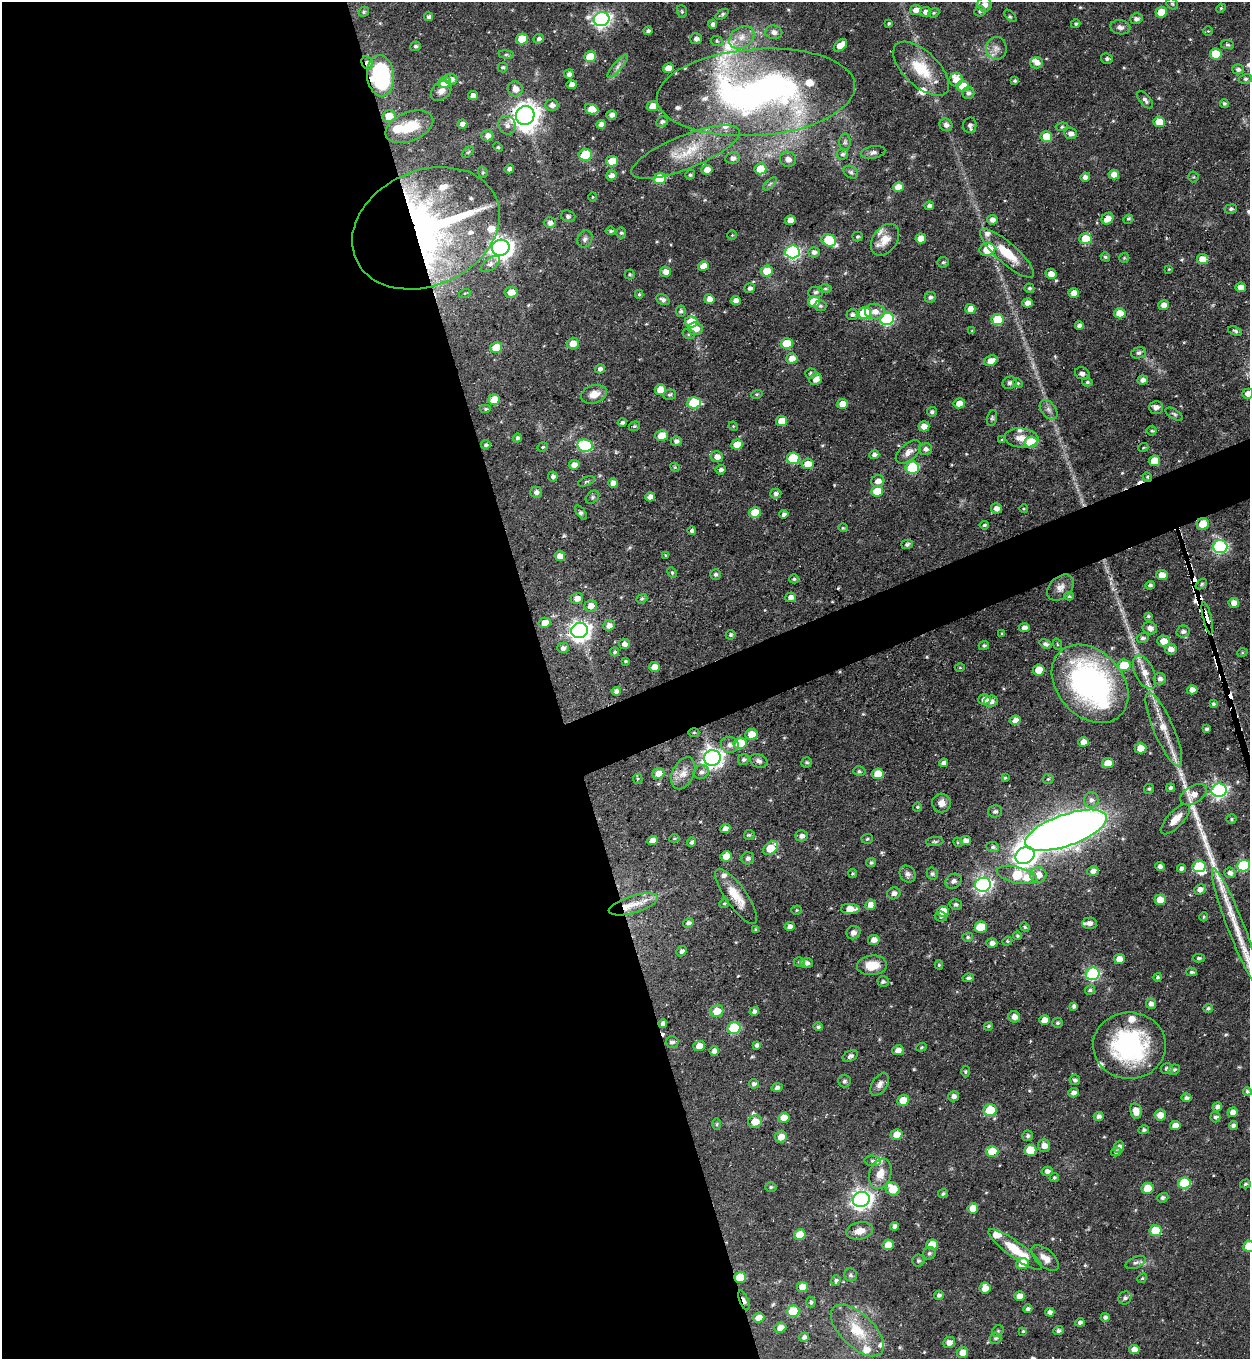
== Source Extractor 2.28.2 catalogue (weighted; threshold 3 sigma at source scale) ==
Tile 9 of 4 x 4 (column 1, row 3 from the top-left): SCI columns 276-1523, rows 1359-2715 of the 5415 x 5430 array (HDU 1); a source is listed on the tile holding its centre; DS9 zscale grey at full resolution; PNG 1252 x 1361 px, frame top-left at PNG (2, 2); each listed source drawn as its Kron ellipse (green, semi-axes under 4 px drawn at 4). Shown black and unused: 47% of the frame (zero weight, under 3 of 5 exposures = <1% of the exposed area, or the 3 px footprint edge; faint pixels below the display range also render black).
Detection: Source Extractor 2.28.2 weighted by HDU 2 'WHT'; one run over the whole footprint, this tile lists its part. Background 0.0433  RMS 0.004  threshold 0.0181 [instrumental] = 3 sigma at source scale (4.5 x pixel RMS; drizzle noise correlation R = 1.50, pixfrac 1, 0.05/0.05 arcsec/px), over >= 5 px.
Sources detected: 551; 4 inside a brighter object's white glare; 5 cosmic-ray / hot-pixel residue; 1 long thin detection or spike segment (spike, bleed or trail) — neither listed nor drawn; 27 inside a brighter listed object's ellipse — not listed separately; of the other 514, all 500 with FLUX_AUTO >= 0.411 (the completeness limit of this list) listed and drawn (14 fainter detections not listed), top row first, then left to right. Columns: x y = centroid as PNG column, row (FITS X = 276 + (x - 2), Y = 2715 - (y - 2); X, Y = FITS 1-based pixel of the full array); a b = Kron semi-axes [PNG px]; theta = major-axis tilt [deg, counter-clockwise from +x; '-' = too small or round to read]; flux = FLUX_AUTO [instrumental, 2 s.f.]
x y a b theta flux
1172 4 6 5 - 0.65
985 5 7 7 - 2.6
1221 8 5 4 - 0.49
916 10 6 5 - 2.8
682 11 6 5 - 0.56
980 11 5 5 - 0.84
364 12 5 4 - 0.65
926 12 5 4 - 1.9
1161 12 6 5 - 8.1
934 13 6 4 21 0.63
722 14 7 3 34 0.72
1010 16 7 3 -45 0.53
429 17 4 4 - 1
602 19 8 7 - 140
1136 19 6 5 - 1.5
889 23 3 3 - 0.57
713 24 4 4 - 1.3
1076 24 5 4 - 0.61
1120 27 10 7 -9 1.7
648 31 4 4 - 1.1
1208 31 5 5 - 0.46
774 32 8 6 -8 2.1
742 37 13 10 34 4.4
522 39 6 5 - 11
539 39 5 4 - 1
696 39 6 5 - 1.5
717 41 6 5 - 0.67
1227 44 7 4 -4 0.72
840 45 8 5 41 4.5
416 46 5 5 - 1
996 48 11 10 - 2.9
1216 54 6 5 - 13
506 55 7 4 -8 0.68
590 57 6 5 - 10
1107 59 6 5 - 0.88
367 63 7 5 -61 1.8
1037 63 6 5 - 2.1
618 66 15 4 50 1.7
503 67 5 5 - 0.83
668 68 5 5 - 5.3
921 69 35 17 -43 14
1238 69 5 5 - 1.3
569 74 5 4 - 1.5
381 76 21 13 -84 51
451 79 6 5 - 1.9
1245 79 6 5 - 0.73
956 80 7 6 - 4.5
1015 81 3 3 - 0.57
444 83 6 5 - 9.5
572 85 5 4 - 2.8
963 86 6 5 - 9.8
515 89 8 7 - 3.4
441 91 12 8 42 2.8
756 92 99 43 4 170
968 93 6 6 - 1.3
473 96 5 4 - 2.8
1145 100 11 5 -50 1.4
1224 103 4 4 - 0.72
552 105 6 5 - 1.9
653 106 5 5 - 5.3
592 109 7 5 -23 5.4
525 115 9 9 - 450
612 115 5 4 - 1.5
389 116 6 6 - 5.7
662 122 6 5 - 1.2
1159 122 6 5 - 6.8
462 124 5 4 - 2
601 124 5 4 - 2.5
507 125 9 8 - 2.1
946 125 6 6 - 1.5
970 125 8 6 78 1.5
409 127 25 14 22 11
1062 127 6 4 9 0.65
1071 133 6 5 - 2.1
487 136 6 5 - 2.4
1046 136 6 5 - 8.2
845 142 8 6 89 1.1
498 147 5 4 - 0.53
468 152 7 4 44 0.64
686 152 58 16 22 18
873 152 12 6 9 1.4
842 154 6 5 - 1
585 155 6 6 - 21
733 158 7 6 - 1.8
788 159 8 7 - 2.3
612 161 6 5 - 6.8
509 169 5 4 - 1.2
760 169 6 5 - 9.6
707 170 6 5 - 3.8
483 172 6 4 -70 0.54
851 172 8 5 -32 1.1
611 175 5 5 - 2.1
690 175 5 4 - 0.82
1114 175 5 5 - 3.5
1085 177 5 4 - 2.4
1193 177 5 5 - 0.52
660 179 6 5 - 20
770 184 8 3 45 0.66
898 187 5 5 - 5
593 197 4 4 - 0.44
929 206 5 4 - 1.3
1231 209 6 4 11 0.87
568 216 7 5 -20 1
1108 219 6 5 - 3.8
1128 219 5 4 - 0.54
790 220 5 5 - 2.9
992 220 5 5 - 2.2
550 223 6 5 - 1.8
426 228 77 57 24 160
611 231 5 4 - 0.83
621 233 5 4 - 0.67
732 235 4 4 - 0.42
857 237 5 5 - 0.62
921 238 5 5 - 5
585 239 9 7 60 1.4
1085 239 6 5 - 9.5
829 240 7 6 - 21
885 240 17 12 53 5.2
501 248 9 8 - 290
987 250 8 6 12 10
792 252 7 6 - 79
814 252 6 5 - 1.5
1007 253 35 10 -41 11
1105 257 5 4 - 0.78
1124 258 5 5 - 0.51
1202 259 5 5 - 5.7
943 262 5 5 - 0.75
490 264 11 5 37 1.8
703 266 5 5 - 4.5
1169 269 4 4 - 0.43
767 271 6 5 - 7.8
666 272 6 5 - 2.7
630 274 5 5 - 0.6
1051 274 5 5 - 3.6
1241 287 5 4 - 4.2
750 288 5 5 - 1.1
825 288 6 4 0 0.72
1029 288 5 5 - 0.74
511 292 6 5 - 4.5
815 292 7 5 1 1
465 293 6 3 18 0.45
1074 293 5 5 - 3.8
639 294 4 4 - 0.57
930 297 6 5 - 1.3
709 299 5 5 - 3.2
663 300 7 5 -30 1.2
736 300 5 4 - 2.3
814 302 6 5 - 9
1028 303 5 4 - 2.7
1164 305 5 5 - 3.5
820 306 6 5 - 0.86
970 309 5 5 - 3.4
681 311 6 5 - 0.78
875 311 10 8 -6 3.3
864 313 6 5 - 28
1120 313 6 5 - 7.4
852 314 5 5 - 1.2
887 319 7 6 - 50
997 320 6 5 - 17
691 322 6 5 - 9.6
1079 326 4 4 - 1.6
695 329 7 6 - 3.3
972 331 4 4 - 0.42
1235 331 7 3 -20 0.72
689 334 6 5 - 0.68
573 343 6 5 - 3.7
787 344 6 5 - 13
496 347 6 5 - 11
1139 353 7 5 19 1.1
792 358 5 5 - 3.7
991 361 7 5 24 3.8
600 369 5 4 - 1.5
1082 373 7 6 - 1.2
811 374 5 5 - 1.1
816 379 6 5 - 3
1142 380 5 4 - 1.6
1087 382 5 4 - 0.73
1010 383 7 6 - 1.2
1018 383 5 4 - 0.51
660 390 5 5 - 5.9
594 394 13 9 18 4
757 394 6 3 17 0.51
1248 394 5 5 - 2.2
670 395 6 5 - 0.8
494 399 6 5 - 5.7
694 403 7 5 2 22
959 403 6 5 - 3.4
843 404 5 5 - 5
1156 407 7 6 - 1.7
486 409 6 4 0 0.77
1049 410 11 7 -52 1.8
932 412 5 5 - 1
1174 414 10 4 -33 0.82
992 418 8 5 75 0.76
781 421 5 5 - 4.8
622 422 4 3 - 1.1
634 426 6 4 21 0.63
733 426 5 4 - 0.44
924 426 5 5 - 3.7
1152 431 5 5 - 0.7
661 435 6 5 - 5.2
517 438 4 4 - 0.93
1021 438 17 9 -6 4.3
1002 440 3 3 - 0.49
676 441 5 5 - 1.2
1031 442 6 5 - 19
737 444 6 5 - 7.7
486 445 5 4 - 0.9
585 445 8 6 -10 36
543 447 5 4 - 0.49
1143 448 5 3 - 0.45
926 449 6 6 - 1.7
908 452 15 8 41 3.2
874 455 5 4 - 1.6
717 457 6 5 - 2.8
793 458 6 5 - 23
1154 461 5 5 - 7.4
808 464 6 5 - 4.6
574 465 5 5 - 2.8
675 467 4 4 - 0.46
912 467 7 6 - 28
721 470 5 5 - 1.3
553 476 5 5 - 1.1
1147 477 5 4 - 0.51
586 481 9 3 21 0.56
878 481 6 6 - 3.1
613 483 5 5 - 3
877 491 6 5 - 9
536 492 6 5 - 1.3
776 494 5 5 - 1.1
592 497 7 5 42 0.85
650 497 5 4 - 2.4
996 508 5 5 - 2.1
1024 508 4 3 - 0.41
581 512 8 4 -53 0.86
755 512 6 5 - 9.2
784 514 4 4 - 1.4
1203 524 6 6 - 7.2
984 525 4 3 - 0.71
843 528 4 4 - 0.45
692 530 4 4 - 0.94
907 544 6 4 16 0.83
1220 547 7 6 - 75
666 555 4 4 - 0.45
560 556 5 5 - 3
672 573 6 4 -64 0.65
715 574 5 5 - 1.1
1162 575 6 5 - 4.4
794 579 5 4 - 0.76
1201 584 6 4 39 0.66
1150 585 4 4 - 1.1
1061 588 15 11 43 3.2
1069 596 5 3 - 0.63
791 597 5 4 - 2.2
577 598 6 5 - 2.6
642 599 6 4 21 0.62
1234 603 5 5 - 3.1
591 606 6 6 - 3.2
1148 616 4 4 - 0.49
1207 618 16 3 -76 170
545 623 6 5 - 4.7
609 625 6 5 - 2.3
1024 628 5 4 - 2.2
1150 628 7 6 - 1.9
579 630 8 7 - 240
1183 632 6 6 - 1.5
1002 633 4 3 - 0.44
730 635 5 4 - 0.89
1143 638 6 5 - 0.97
1164 641 6 5 - 4.1
624 644 5 5 - 1.7
1046 644 6 4 -20 1
1057 644 6 3 -72 0.45
984 645 5 4 - 0.8
563 648 6 5 - 1.4
1171 649 6 5 - 2.6
615 652 4 4 - 0.75
1242 653 5 3 - 0.45
625 661 3 3 - 0.52
1124 665 6 6 - 11
654 667 5 5 - 3.4
960 668 5 3 - 0.42
1039 670 6 5 - 7.2
1145 672 18 9 -64 5.2
1160 679 6 6 - 1.6
1090 684 44 32 -47 100
1192 690 5 4 - 2.5
616 691 5 4 - 1.7
985 699 6 5 - 3.1
991 701 7 5 10 2
1213 704 3 3 - 0.79
1015 720 5 4 - 3
1164 729 40 10 -67 9.2
1206 729 4 3 - 0.84
694 732 5 3 - 0.48
751 734 6 5 - 4.5
1084 742 5 4 - 2.3
740 743 6 5 - 13
730 745 9 8 - 2.2
1141 748 6 5 - 4.9
712 758 8 7 - 230
743 760 6 5 - 0.94
759 761 9 6 -21 1.5
807 762 5 5 - 0.78
944 763 5 4 - 1.7
1108 763 6 5 - 6.2
859 771 6 5 - 0.74
701 772 8 6 24 1.5
658 773 6 5 - 3.3
683 773 17 10 65 4.2
878 774 6 5 - 7
1005 778 3 3 - 0.52
638 779 5 4 - 0.54
1048 779 5 5 - 0.64
1171 788 4 4 - 1.1
1149 789 5 5 - 0.69
1219 790 7 7 - 100
1193 795 15 8 32 4.5
1091 800 8 7 - 1.8
941 803 9 9 - 2.8
917 807 5 4 - 0.56
995 811 7 6 - 1.1
1175 819 19 8 46 4.7
1231 819 5 4 - 0.57
725 829 5 4 - 2.2
1066 830 43 15 19 550
749 835 5 5 - 0.73
801 836 6 5 - 1.4
674 838 5 3 - 0.43
867 839 6 5 - 0.66
965 840 5 4 - 1.9
653 841 5 4 - 2.7
691 842 5 4 - 0.91
935 842 8 4 4 0.76
958 842 5 4 - 0.53
993 847 6 5 - 1
771 848 8 5 39 10
1025 855 10 8 32 260
726 856 5 5 - 5.3
748 858 6 6 - 1.4
871 863 5 4 - 0.77
1160 866 4 4 - 1.6
1199 866 7 5 10 19
1244 866 6 6 - 37
1182 868 4 4 - 1.5
1093 871 6 5 - 2
1230 873 5 5 - 1.6
853 874 4 4 - 0.5
908 874 9 7 -55 1.7
932 874 6 5 - 1
1017 875 20 8 -13 21
1038 875 8 7 - 4.1
953 881 8 7 - 1.5
983 885 8 7 - 130
1200 889 6 5 - 2.2
894 893 6 6 - 1.5
736 896 33 10 -55 8.2
1160 900 5 5 - 5.1
724 903 5 4 - 0.67
633 904 25 8 17 6.7
956 904 6 5 - 0.91
870 905 5 5 - 3.4
850 909 9 5 -1 5.7
796 910 5 4 - 0.5
943 911 6 5 - 7.4
941 917 6 5 - 0.82
1204 917 4 4 - 0.48
688 923 5 4 - 1.2
1089 923 7 5 2 2.3
790 927 5 4 - 2.1
981 927 6 5 - 8.6
1025 927 5 4 - 0.58
1236 927 62 8 -69 13
756 929 4 3 - 0.63
853 933 7 6 - 1.7
1018 936 4 4 - 0.7
968 937 5 4 - 0.71
874 940 5 5 - 2.9
1007 941 5 4 - 0.53
992 943 5 4 - 1.6
682 951 6 4 44 1.3
1199 958 6 4 0 0.62
1119 959 5 5 - 3.4
799 962 5 4 - 0.68
807 963 6 5 - 1.4
872 965 15 9 3 7.3
939 965 4 4 - 0.57
1192 972 5 4 - 0.82
1093 974 7 6 - 50
1158 977 4 4 - 0.75
968 978 6 4 9 0.82
883 981 6 5 - 0.91
1090 990 5 4 - 0.8
1151 1004 5 5 - 1.7
1074 1006 4 4 - 1.2
1208 1008 4 4 - 0.77
717 1011 7 6 - 5.7
754 1011 5 4 - 1.2
1014 1017 6 5 - 2.4
1044 1020 5 5 - 3.2
1057 1023 5 5 - 0.83
663 1024 4 4 - 1.6
988 1026 4 3 - 0.67
818 1027 5 4 - 0.8
734 1028 6 6 - 25
672 1042 6 6 - 1.2
757 1045 4 4 - 1.2
699 1046 6 5 - 4
1129 1046 36 33 0 51
921 1047 5 4 - 0.48
898 1050 6 5 - 2.5
714 1051 4 4 - 2.4
850 1056 8 5 27 1.3
1167 1069 6 5 - 1.2
1174 1070 6 5 - 0.78
966 1071 6 4 88 0.64
1075 1080 5 5 - 1.1
844 1081 6 6 - 1.1
754 1084 4 4 - 1.2
880 1084 12 7 56 2.1
777 1088 5 4 - 1.1
1247 1091 4 4 - 0.81
1073 1093 5 4 - 1.7
954 1096 5 5 - 1.6
1186 1098 5 4 - 1.1
903 1100 6 5 - 6.9
1217 1107 5 4 - 1.4
990 1110 6 6 - 14
1136 1111 8 5 -79 3.9
1233 1112 5 4 - 2.9
1160 1115 6 5 - 4
1099 1116 5 4 - 1.4
1215 1117 5 5 - 0.92
784 1118 6 5 - 6.2
755 1122 7 6 - 5.6
717 1124 6 4 89 0.65
1233 1125 4 4 - 1.3
1175 1126 5 4 - 3.6
1144 1130 5 4 - 0.78
896 1134 6 5 - 4.2
1028 1136 5 5 - 0.94
781 1137 6 5 - 4
1044 1146 6 6 - 3
1119 1147 6 5 - 1.7
1030 1150 6 5 - 13
992 1151 6 5 - 10
1116 1152 5 4 - 0.82
873 1161 8 5 -9 0.93
1047 1171 5 4 - 1.6
880 1174 15 11 72 5.1
1054 1178 5 4 - 0.74
1184 1183 6 5 - 22
1245 1184 5 4 - 0.6
771 1187 5 4 - 0.64
1148 1188 6 5 - 8.5
893 1189 7 6 - 7.6
943 1194 5 4 - 0.83
1163 1198 6 4 19 0.93
861 1200 8 7 - 230
973 1208 5 5 - 5.2
894 1226 4 4 - 1.4
860 1231 13 8 10 3.9
1155 1231 6 5 - 12
800 1235 6 5 - 8.3
888 1245 6 5 - 6.3
932 1245 6 5 - 8.9
1249 1246 6 5 - 12
1015 1250 32 8 -36 12
929 1253 6 6 - 1
1045 1258 17 8 -40 3.7
918 1261 6 6 - 0.9
1136 1263 10 5 23 1.2
1022 1264 6 5 - 7.7
850 1275 6 6 - 0.98
740 1277 6 5 - 10
1142 1278 5 4 - 0.53
836 1281 5 4 - 1
802 1287 5 5 - 4.7
985 1288 5 5 - 4.7
939 1295 5 4 - 1
1020 1296 5 5 - 3.7
1125 1298 7 6 - 1.3
744 1300 10 4 -69 2
811 1302 5 5 - 0.81
1028 1309 4 3 - 1.2
793 1311 6 5 - 19
1050 1312 4 4 - 1.8
1105 1317 4 4 - 1
759 1318 6 5 - 3.7
1080 1322 4 4 - 1.2
780 1328 6 5 - 3.4
857 1331 33 16 -44 14
998 1331 6 5 - 0.64
1023 1331 4 4 - 0.54
1058 1331 5 4 - 1.1
804 1337 5 4 - 1.4
995 1338 6 5 - 0.97
949 1343 6 5 - 2.6
1134 1350 5 4 - 3.3
962 1352 6 5 - 4.2
Overlapping masked pixels (flux is a lower limit): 10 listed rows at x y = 367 63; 381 76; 525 115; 426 228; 1147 477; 1203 524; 1207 618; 694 732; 740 1277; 744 1300
Isophote crosses this tile's border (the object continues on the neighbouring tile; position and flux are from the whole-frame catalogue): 4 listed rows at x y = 985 5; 1248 394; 1244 866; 1249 1246